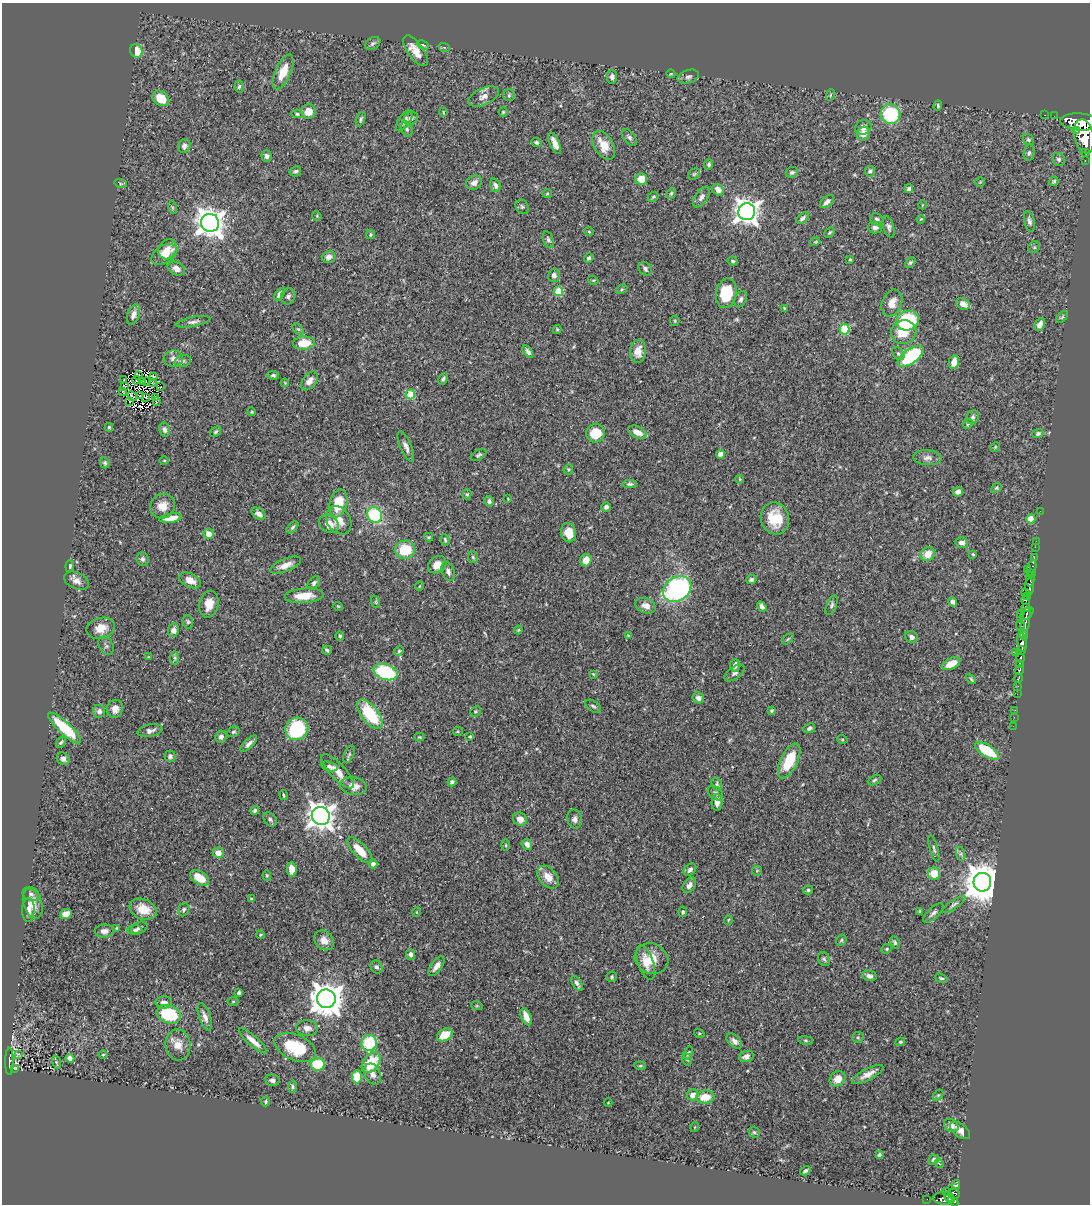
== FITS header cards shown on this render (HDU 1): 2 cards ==
NAXIS1  =                 1088
NAXIS2  =                 1202

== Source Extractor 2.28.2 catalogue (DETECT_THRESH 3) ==
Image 1088 x 1202 px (HDU 1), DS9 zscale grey, 1 PNG px = 1 image px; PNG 1092 x 1206 px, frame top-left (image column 1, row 1202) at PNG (2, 3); each listed source drawn as its Kron ellipse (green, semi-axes under 4 px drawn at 4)
Background 0.679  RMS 0.024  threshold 0.0731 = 3 sigma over >= 5 px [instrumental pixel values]
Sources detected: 398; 4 with non-positive FLUX_AUTO (blend fragments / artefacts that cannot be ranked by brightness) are neither listed nor drawn; the other 394 listed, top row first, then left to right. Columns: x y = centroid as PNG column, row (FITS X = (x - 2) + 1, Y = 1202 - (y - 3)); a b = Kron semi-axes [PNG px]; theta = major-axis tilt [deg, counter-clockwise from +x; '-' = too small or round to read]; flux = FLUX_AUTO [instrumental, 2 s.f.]
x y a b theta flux
373 43 8 6 33 3.8
423 45 6 3 -26 2.1
444 47 6 3 -19 1.7
136 51 7 6 - 26
415 51 18 8 -54 22
283 72 19 8 66 29
671 74 4 3 - 1.3
612 77 7 5 -89 6.5
688 77 11 6 16 5.6
239 86 6 4 84 2.9
509 95 6 5 - 2.8
830 95 6 3 71 1.7
484 96 16 8 25 11
161 98 9 7 -37 34
938 105 5 4 - 2.5
308 112 7 7 - 20
443 112 4 3 - 1.3
503 112 4 4 - 2
297 114 5 4 - 2.6
890 114 10 9 - 110
1045 115 3 2 - 15
1054 116 2 2 - 5.5
411 118 7 6 - 5.8
361 119 7 4 68 3.3
404 121 12 5 55 10
1081 122 21 8 -3 3400
863 127 8 7 - 11
407 129 8 5 -72 4.1
1076 130 4 3 - 270
863 134 7 6 - 14
1084 136 17 9 -78 3500
629 138 9 5 -53 5.2
1028 140 6 5 - 3
536 142 5 4 - 3.2
555 143 11 4 -67 13
604 145 15 9 -60 29
184 146 7 6 - 6.7
1029 153 8 5 80 4.4
1086 153 4 3 - 93
266 156 6 5 - 4.7
1059 159 7 6 - 4.7
1085 161 3 2 - 13
709 164 5 4 - 2.7
295 171 6 5 - 3.5
870 171 5 5 - 4.5
792 172 6 5 - 3.3
694 174 6 5 - 2.5
641 179 6 5 - 24
1054 181 5 4 - 2.6
980 182 4 4 - 1.7
474 183 8 6 33 9.8
121 184 6 4 -18 2.1
495 185 7 5 -74 4.9
909 189 4 4 - 4.9
718 190 6 5 - 12
547 193 5 4 - 2
671 193 6 4 68 2.6
653 197 6 4 42 2.5
701 197 12 6 55 7.5
827 202 8 5 41 6.5
922 205 4 3 - 1.2
172 207 6 4 -71 2.3
522 207 7 6 - 3.6
747 212 8 8 - 1400
317 216 5 4 - 1.7
803 218 7 4 38 4.5
877 219 7 5 -30 5.2
921 219 4 3 - 1.2
1029 221 10 5 -76 5.3
210 223 9 9 - 2100
875 227 7 6 - 6.7
889 227 11 5 -73 5.1
589 232 5 3 - 1.6
830 232 6 3 45 2
370 235 4 3 - 1.9
548 240 8 5 -72 3.8
815 242 5 3 - 1.4
1034 247 6 5 - 2.8
168 249 10 8 58 12
164 254 14 8 31 28
329 257 7 6 - 8
589 258 4 4 - 3.3
850 259 3 2 - 1.9
733 261 5 4 - 2.7
910 262 6 4 44 2.6
176 269 9 6 -24 11
645 269 7 6 - 5.1
554 275 7 6 - 6.4
593 280 5 3 - 1.5
622 289 6 4 32 2.1
558 291 5 4 - 60
726 293 15 10 79 63
279 294 7 4 55 6.1
288 296 8 7 - 4.7
741 299 8 5 64 4.9
892 303 14 9 67 15
963 304 7 5 -29 13
785 309 4 3 - 2.6
133 314 10 6 69 8.4
1062 317 7 4 45 2.4
675 321 5 4 - 1.8
908 321 11 9 20 130
193 322 17 5 11 6.5
1040 325 7 5 61 9
298 329 7 4 -43 2.8
557 329 4 4 - 1.8
844 329 5 5 - 82
904 332 13 12 - 36
304 343 11 6 4 36
638 351 11 8 83 15
528 352 7 4 -55 4
898 354 7 5 -50 3.6
911 356 15 7 35 140
173 359 10 8 5 8.7
183 361 8 6 17 4.5
954 362 7 5 76 14
273 375 6 4 -7 2.9
138 376 2 2 - 1.1
153 376 3 2 - 2.3
443 379 6 4 62 3
123 380 4 2 - 1.3
136 380 4 2 - 0.13
143 381 4 2 - 2.2
147 381 3 2 - 1.3
309 381 11 6 51 11
152 382 3 2 - 1.3
285 383 4 3 - 1.4
125 386 3 2 - 1.9
160 387 4 2 - 2.2
123 392 2 2 - 0.58
410 394 5 4 - 67
132 396 5 2 - 2.1
140 396 3 2 - 1.1
146 397 3 2 - 2
156 397 2 2 - 1
156 401 2 2 - 0.31
129 402 3 2 - 1.8
252 412 4 3 - 1.5
973 417 7 6 - 4.2
968 424 5 4 - 2
109 427 4 3 - 2
165 430 7 5 -80 4.9
216 432 6 4 40 2.7
637 432 10 5 -24 15
596 433 9 9 - 41
1038 433 5 4 - 3.4
406 447 16 5 -66 8
995 447 5 4 - 1.6
721 454 4 4 - 24
478 455 8 5 29 3.2
928 458 14 7 -4 9.1
164 460 4 3 - 1.3
105 463 6 4 -67 2.5
568 469 5 4 - 2.1
740 479 4 4 - 1.6
630 484 7 4 -1 3.4
997 488 5 4 - 2.2
958 492 5 5 - 5.8
467 494 5 4 - 2.5
508 499 3 2 - 1.1
489 501 5 4 - 4.4
338 503 14 8 76 50
162 506 13 12 - 18
606 507 4 4 - 4.9
1040 511 2 2 - 7.3
259 514 8 5 -32 6.8
375 515 8 7 - 100
171 518 11 4 9 22
775 518 16 14 -71 47
1031 519 4 4 - 42
339 520 15 11 -58 19
329 524 11 8 -33 16
292 527 7 4 45 2.9
569 533 10 7 -77 22
208 534 5 5 - 17
429 537 4 4 - 1.9
445 540 6 4 -72 2.3
1036 541 2 2 - 8.8
962 543 6 5 - 6.9
1035 547 2 2 - 15
405 550 10 9 - 53
928 554 7 6 - 17
973 554 4 3 - 1.7
473 557 6 5 - 2.8
1034 558 2 2 - 12
142 559 7 6 - 4.2
586 560 6 5 - 18
286 565 16 6 22 13
437 565 10 7 36 17
70 566 6 4 85 3.3
1032 568 8 3 75 140
1028 569 3 2 - 27
448 571 9 6 -69 6.7
1032 573 3 3 - 98
1030 579 7 4 -89 310
190 580 11 7 -25 15
751 580 5 4 - 3.6
77 581 13 8 -23 12
314 583 7 5 48 3.7
420 586 4 3 - 1.3
1030 587 8 3 -89 510
677 589 15 11 34 290
1025 592 3 3 - 76
304 596 19 7 4 27
1028 596 4 4 - 49
1025 600 4 3 - 180
376 602 6 4 -72 2.1
952 602 5 4 - 5.3
209 604 13 9 78 21
832 605 10 5 69 4.4
338 606 5 3 - 1.4
646 606 10 7 -23 11
762 607 5 4 - 4.8
1026 608 4 4 - 270
1020 614 2 2 - 15
1027 614 8 5 41 160
188 622 7 5 -75 3
1025 623 16 3 79 460
1020 626 6 4 -73 150
100 628 14 10 15 21
173 630 7 5 79 7.2
518 630 4 4 - 1.8
628 635 4 3 - 1.1
1024 635 6 3 -78 340
340 636 5 4 - 2.4
912 637 6 5 - 6.6
788 639 6 4 45 1.9
1022 642 10 4 -83 740
106 646 10 7 -61 4.8
327 650 5 3 - 2.4
399 651 5 4 - 2.2
1021 651 4 3 - 360
1015 652 2 2 - 16
148 657 4 3 - 1.2
175 658 7 4 -89 3
1021 658 5 3 - 290
1020 663 3 3 - 110
951 664 10 5 27 27
735 665 6 5 - 7.7
1019 670 5 3 - 310
386 672 12 8 -17 120
735 673 11 6 34 5.4
593 674 4 3 - 1.3
1018 678 5 3 - 160
971 679 6 3 -46 2
1018 686 2 2 - 8.3
1017 694 2 2 - 4.6
698 698 6 5 - 6.2
593 706 9 5 -35 3.6
115 709 9 8 - 12
1015 710 2 2 - 5.5
99 711 6 6 - 6.4
475 711 6 4 44 2.1
771 711 4 4 - 2.3
370 714 17 8 -52 91
1014 717 2 2 - 5
1013 726 2 2 - 3.7
65 728 21 6 -43 81
809 728 6 4 25 3.7
297 729 12 11 - 130
150 731 13 6 12 6.8
458 731 5 4 - 1.9
233 732 6 5 - 2.9
470 736 4 3 - 1.8
221 737 6 5 - 6.1
419 737 5 4 - 1.8
842 739 5 3 - 1.8
61 742 6 3 54 2.6
249 744 11 4 44 6.6
987 751 13 6 -33 74
349 754 9 4 66 3.2
170 756 5 5 - 4.1
63 759 7 6 - 6
789 761 19 8 64 51
329 766 8 4 -16 3.5
337 771 22 7 -47 17
874 780 7 4 28 3.5
452 782 4 4 - 3.8
717 784 7 5 -69 2.9
353 786 13 8 -8 17
715 793 9 6 -41 4.9
283 795 5 2 - 1.8
717 803 8 5 87 10
255 811 4 4 - 3.5
321 816 9 8 - 1700
270 819 8 6 -48 4.1
520 819 7 6 - 15
575 819 9 7 -78 7.2
527 844 5 5 - 7.6
506 845 6 4 -90 2.1
934 849 13 4 -75 3.8
360 850 17 6 -46 24
218 853 5 5 - 14
961 854 7 4 -72 3.3
373 864 4 4 - 7.4
292 870 7 4 -83 20
690 870 7 5 45 5.5
757 871 5 5 - 1.8
934 873 6 6 - 26
267 875 5 4 - 1.9
548 877 13 8 -49 18
199 878 10 6 -33 28
982 882 9 8 - 5000
689 885 8 5 57 7.5
808 890 5 4 - 2.8
31 894 9 6 -23 4.7
251 899 4 3 - 2.6
33 904 15 9 -72 16
954 905 13 4 35 4.9
143 909 14 10 -20 28
184 909 7 5 64 3.5
28 910 12 6 87 10
920 911 4 2 - 1.9
417 912 5 3 - 1.4
683 912 5 4 - 2.9
933 913 13 5 42 5.8
66 914 6 5 - 13
728 920 5 3 - 1.3
117 928 3 3 - 2
139 928 8 5 22 4.8
135 930 7 5 -4 4.1
104 931 9 6 3 8.1
261 935 4 3 - 1.8
324 940 11 8 -47 12
841 940 6 4 49 2.5
895 942 6 4 -64 2.5
887 949 5 4 - 2.5
410 954 5 4 - 5.3
651 959 17 15 -27 30
824 959 7 6 - 3.3
646 962 18 8 -71 16
437 966 11 5 56 9.4
376 967 7 5 -61 4.2
869 976 7 5 -12 6.6
612 977 5 5 - 2.3
941 978 6 3 -17 2.5
577 983 8 4 -59 5.2
239 993 4 3 - 4.3
326 999 9 9 - 3000
164 1002 8 6 -1 8.5
233 1002 5 3 - 1.8
477 1006 6 3 -18 1.6
169 1014 12 9 -18 84
205 1017 14 6 -71 9.4
526 1017 9 4 -69 15
307 1028 11 8 -8 9.3
699 1033 5 3 - 1.4
445 1035 8 6 29 29
858 1037 6 5 - 2.5
806 1040 7 4 -9 2.4
253 1041 18 5 -41 14
734 1041 9 5 -44 7.7
900 1042 5 3 - 2.2
369 1043 8 7 - 74
178 1045 15 12 -85 19
295 1047 22 13 -24 71
688 1053 7 3 70 2.4
19 1054 4 3 - 3.6
103 1054 5 3 - 1.3
746 1056 7 5 20 7.5
70 1058 4 4 - 9.9
687 1059 6 4 -74 2.9
9 1061 14 4 -90 230
56 1062 7 4 -72 2.4
371 1063 12 8 53 51
318 1064 7 6 - 62
640 1066 6 4 -5 2.2
14 1068 4 3 - 23
373 1074 11 7 -65 9.8
868 1074 17 5 28 12
357 1077 6 5 - 47
838 1079 8 7 - 18
272 1080 7 5 -9 4.7
293 1087 6 4 79 2.8
693 1095 6 5 - 13
938 1095 6 4 45 2
705 1097 9 6 5 26
266 1102 5 4 - 2.4
608 1103 4 3 - 1.3
951 1125 8 6 -37 9.9
695 1127 5 3 - 1.3
960 1130 11 6 -38 9.2
754 1132 5 5 - 2.7
879 1155 4 3 - 2.9
934 1160 5 5 - 3.5
939 1163 5 3 - 1.6
805 1171 5 3 - 3.3
956 1185 5 3 - 160
946 1192 4 3 - 48
954 1193 6 5 - 180
949 1197 5 3 - 210
944 1198 11 6 -3 300
927 1199 2 2 - 4.4
953 1201 6 4 -48 290
At the frame edge (FLAGS 8, measured only in part): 2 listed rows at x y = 1081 122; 1084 136
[4 non-positive-flux detections neither listed nor drawn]